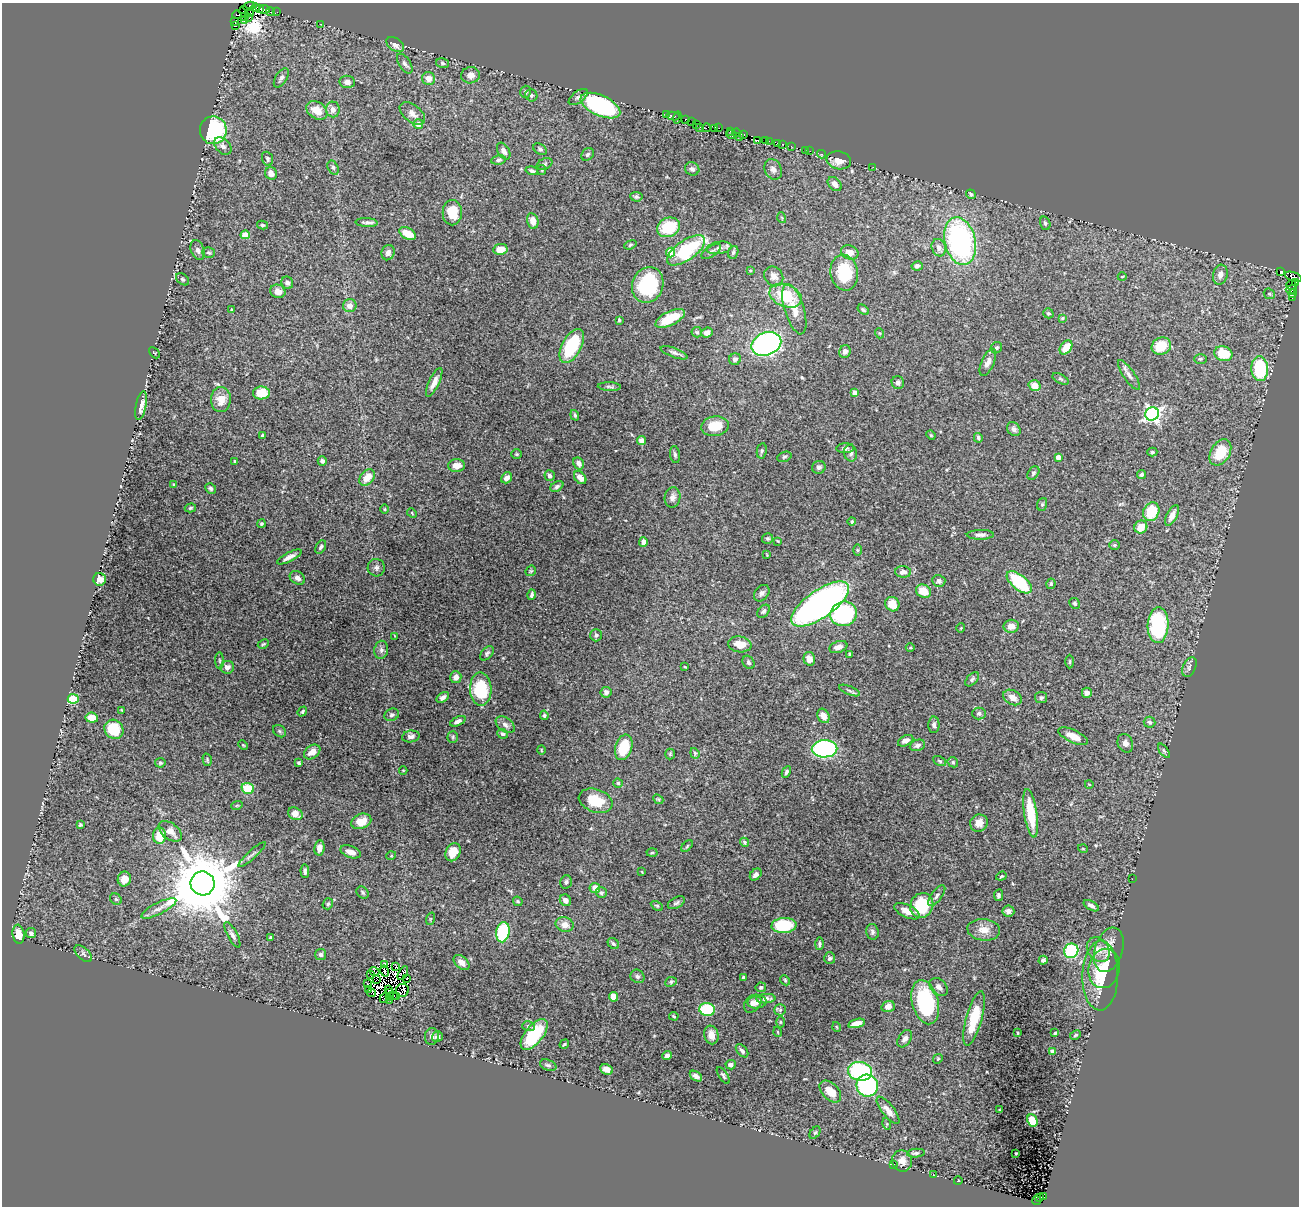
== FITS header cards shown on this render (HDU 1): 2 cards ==
NAXIS1  =                 1297
NAXIS2  =                 1204

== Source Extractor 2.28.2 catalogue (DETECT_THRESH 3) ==
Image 1297 x 1204 px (HDU 1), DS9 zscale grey, 1 PNG px = 1 image px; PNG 1301 x 1208 px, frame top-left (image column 1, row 1204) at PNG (2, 3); each listed source drawn as its Kron ellipse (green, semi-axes under 4 px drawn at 4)
Background 0.0674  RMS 0.0062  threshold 0.0187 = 3 sigma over >= 5 px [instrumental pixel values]
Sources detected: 436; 15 with non-positive FLUX_AUTO (blend fragments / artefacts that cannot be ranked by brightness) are neither listed nor drawn; the other 421 listed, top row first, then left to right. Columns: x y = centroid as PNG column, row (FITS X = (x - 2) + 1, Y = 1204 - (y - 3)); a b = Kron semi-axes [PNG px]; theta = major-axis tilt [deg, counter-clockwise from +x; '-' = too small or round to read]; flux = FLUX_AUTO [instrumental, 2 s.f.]
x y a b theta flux
249 6 6 4 27 180
256 8 4 3 - 79
260 9 3 2 - 79
264 10 5 3 - 31
244 11 5 3 - 41
250 12 4 3 - 21
270 12 4 3 - 80
277 12 2 2 - 1.7
237 15 4 3 - 170
244 16 3 2 - 38
248 18 3 2 - 41
245 21 4 2 - 75
235 22 3 2 - 44
321 24 3 3 - 0.25
235 25 4 2 - 7.8
395 45 10 6 -36 2.1
442 63 6 5 - 0.73
405 64 11 5 -57 1.3
470 75 9 8 - 2.6
281 78 11 5 58 1.5
429 78 6 6 - 3.5
347 82 8 6 -7 1.8
526 92 6 5 - 0.91
531 95 6 5 - 0.87
578 97 11 5 38 1.3
600 106 21 10 -24 58
333 109 8 7 - 2.3
317 110 11 8 -33 6.4
412 114 15 8 -39 2.5
666 114 3 2 - 10
673 116 6 3 -10 14
678 118 6 3 76 5.6
685 119 3 3 - 18
692 121 3 2 - 15
418 124 5 5 - 2.8
696 124 3 2 - 22
700 127 2 2 - 3
706 128 4 3 - 47
714 128 4 3 - 120
719 128 2 2 - 1.6
213 130 14 13 - 35
730 131 3 2 - 29
736 132 4 3 - 27
743 134 3 2 - 42
732 135 6 2 -20 9.2
740 137 3 3 - 28
757 140 2 2 - 5.6
765 141 3 2 - 8.6
769 141 2 2 - 29
777 143 4 3 - 8.5
783 144 3 3 - 160
223 146 10 7 -45 1.8
791 146 3 2 - 1.3
540 149 7 5 -35 0.97
805 150 2 2 - 1.6
504 151 9 5 -61 1.7
810 151 2 2 - 1.3
588 154 7 5 44 1.1
821 154 4 3 - 3.5
267 159 7 5 -69 1
498 160 7 4 7 0.87
839 160 12 9 -11 4.1
544 164 8 5 27 0.93
873 167 2 2 - 0.32
333 168 7 5 -63 0.97
692 169 7 6 - 1.3
773 169 11 8 -64 2.1
542 170 5 4 - 0.49
532 171 6 4 -15 1.1
271 173 6 6 - 2.6
835 184 8 6 -45 2.4
971 194 5 4 - 0.93
636 197 6 5 - 0.8
452 213 12 9 -90 9.1
782 218 5 3 - 0.39
533 221 8 5 -77 3.5
367 222 11 4 -3 1.2
1045 223 7 5 -71 0.96
262 225 5 4 - 0.6
669 227 12 9 24 16
408 234 9 5 -27 7.7
245 235 4 4 - 8
960 241 24 15 -77 86
630 245 6 4 21 0.63
719 248 12 6 9 1.9
939 248 9 7 -71 2
500 249 7 5 10 4
198 250 10 6 -69 1.4
686 250 22 10 35 34
711 251 11 5 34 1.1
209 252 6 5 - 0.72
733 252 6 5 - 0.74
850 252 9 6 -22 3.3
388 253 8 6 73 1.8
671 253 5 4 - 9.3
917 266 6 4 12 1.2
750 270 3 2 - 0.32
1281 271 3 3 - 91
844 273 18 13 -81 18
1220 275 10 7 75 2.7
774 276 10 9 - 2.4
1122 277 4 3 - 0.3
1293 277 9 4 -19 57
183 279 7 5 -39 0.69
1295 282 4 3 - 38
287 283 6 5 - 1.4
648 285 18 15 69 28
1291 285 5 4 - 36
1291 289 5 3 - 65
278 291 7 6 - 3.4
1269 294 6 5 - 0.68
1293 294 4 3 - 12
785 296 17 11 -22 16
1292 298 3 2 - 3.5
350 306 7 6 - 2.8
232 309 3 2 - 0.38
794 309 26 9 -73 6.5
863 310 6 4 -36 0.58
1048 313 5 4 - 0.73
670 318 16 7 26 12
1062 318 4 3 - 0.47
619 320 4 3 - 0.51
697 332 5 5 - 0.64
707 332 6 5 - 2.6
879 333 5 3 - 0.38
766 344 15 11 23 110
572 346 19 9 62 23
1161 346 10 8 28 11
1066 347 8 5 54 6.2
996 348 6 5 - 0.7
845 351 6 5 - 1.4
154 353 6 2 -45 0.33
674 353 14 4 -20 1.4
1223 354 9 7 -19 12
735 359 6 5 - 1.2
1200 359 6 5 - 0.7
988 362 14 6 66 2.6
1260 369 12 8 -86 32
1129 375 17 5 -55 1.9
1061 379 9 4 -27 0.72
434 382 15 5 64 2.8
898 383 6 6 - 1.3
1035 386 6 5 - 3.9
609 387 11 3 -2 0.76
261 393 8 6 2 8
855 393 4 4 - 3.1
221 399 12 10 89 5.1
141 406 14 5 79 3.5
1152 414 7 6 - 110
575 415 5 3 - 0.65
715 426 14 9 8 8.9
1014 429 7 6 - 1.3
931 435 5 4 - 0.43
263 436 4 3 - 1.5
978 438 5 3 - 0.77
642 441 4 4 - 3.2
845 448 9 5 4 1.2
762 451 8 5 80 0.7
1152 452 5 4 - 0.63
1220 452 14 9 58 13
851 453 8 6 -77 1.4
517 454 5 4 - 0.49
675 455 8 5 -82 0.95
784 457 7 4 19 0.76
1058 457 4 4 - 2.7
235 461 4 3 - 0.58
322 461 5 4 - 1.2
579 463 6 5 - 2
457 466 8 6 2 3.9
819 467 7 6 - 1.3
1033 473 7 5 54 0.77
1141 474 4 3 - 0.77
550 476 5 5 - 1.6
367 478 9 6 48 5.6
507 478 6 5 - 1.9
580 478 7 5 -49 2.9
174 485 4 4 - 0.37
557 486 7 4 33 0.99
211 488 5 5 - 0.85
672 497 10 8 81 1.9
1042 504 6 5 - 0.66
190 508 6 4 17 0.56
385 509 4 3 - 0.33
1151 512 10 7 64 16
412 513 5 3 - 0.41
1172 515 11 5 62 3.1
852 521 4 4 - 0.66
261 524 4 4 - 0.55
1141 527 7 6 - 5.7
980 535 13 5 0 1.7
767 538 5 5 - 0.74
778 541 4 2 - 0.32
643 542 5 4 - 2
1114 545 5 5 - 0.65
321 547 7 5 63 0.8
857 550 6 4 -89 0.54
767 555 4 2 - 0.27
289 557 13 4 27 2.3
376 568 9 8 - 1.5
531 571 6 4 44 0.48
903 572 8 5 -3 2.2
297 578 8 6 -31 1.8
100 579 6 6 - 3.2
939 581 6 6 - 1.3
1019 582 15 7 -39 23
1051 584 5 4 - 0.79
923 591 8 6 -28 5.8
762 593 9 6 52 1.5
532 595 5 3 - 0.96
1074 603 6 5 - 0.69
820 604 34 14 35 170
892 604 7 7 - 5.4
763 611 7 5 49 0.93
844 614 13 12 - 50
1158 625 18 10 89 35
1011 626 8 6 9 4
961 628 5 3 - 0.31
596 635 6 5 - 0.97
395 636 4 2 - 0.32
263 644 6 4 27 0.51
740 644 11 8 -8 5.8
838 647 9 5 19 2.6
910 648 4 3 - 0.44
381 650 9 7 81 1.5
487 653 8 5 48 0.98
850 654 3 3 - 0.65
809 659 7 5 -74 3.2
220 661 8 4 -89 0.62
748 662 7 5 -58 1.1
1070 662 7 3 89 0.48
227 667 7 6 - 2.1
685 667 3 2 - 0.33
1189 667 10 6 65 1.5
456 677 6 5 - 2.4
972 679 8 5 46 0.93
481 689 16 10 -88 22
850 691 11 4 -23 0.93
606 692 5 5 - 1.2
1087 693 5 5 - 2
443 697 7 4 35 1.4
1013 697 10 7 -27 2.8
1041 698 6 5 - 0.82
73 699 5 4 - 20
122 710 3 2 - 0.34
302 711 5 4 - 0.56
979 713 7 6 - 1.2
392 715 7 6 - 1.3
544 715 5 3 - 0.67
823 716 7 5 -63 3.8
92 718 6 5 - 5.6
458 721 8 4 26 1.4
1150 722 6 5 - 0.9
505 725 10 7 -37 1.9
934 725 8 5 -89 1.3
114 729 10 9 - 13
279 731 7 5 -37 0.77
503 734 5 4 - 0.94
411 736 9 6 8 1.3
1073 736 16 6 -25 4.3
453 737 6 5 - 0.66
906 741 8 5 28 2.2
1125 743 9 7 -66 2.2
243 745 5 3 - 0.44
917 745 8 5 19 1.6
624 747 13 8 73 14
824 749 13 8 2 72
541 750 5 3 - 0.37
1164 751 8 4 -54 0.73
312 752 9 6 36 3.4
695 753 5 4 - 0.53
670 754 5 5 - 0.6
207 760 6 4 -73 0.57
940 761 7 4 -28 0.59
953 762 5 4 - 0.61
160 763 5 4 - 0.65
299 763 4 3 - 0.67
403 770 4 3 - 0.31
786 772 6 4 64 0.89
618 783 5 4 - 0.62
1089 784 4 2 - 0.28
248 788 6 5 - 12
658 799 5 4 - 0.48
596 801 17 11 -19 11
237 805 6 3 19 0.42
1031 813 24 6 -81 15
295 814 8 6 -27 4.6
361 821 10 7 21 6
979 823 9 8 - 3.5
80 825 4 4 - 0.55
170 831 13 8 -38 3.8
160 836 8 6 87 8.3
744 842 5 4 - 0.68
687 846 7 4 46 0.58
319 848 7 5 81 2.9
1083 849 5 3 - 0.37
351 852 10 5 -20 2.8
453 852 9 7 66 5.1
652 853 5 3 - 0.42
252 854 18 3 42 1.3
391 856 5 3 - 0.34
305 871 7 4 -87 1.1
642 872 4 3 - 0.3
756 875 7 5 46 1.5
1001 876 5 4 - 0.53
124 879 7 6 - 4.1
1132 879 2 2 - 0.18
566 882 7 5 78 1.1
202 883 12 12 - 4300
595 888 5 5 - 3.8
363 892 7 5 -47 0.81
601 893 5 5 - 1.1
998 895 6 4 79 0.91
937 896 12 5 54 1.3
116 899 6 5 - 0.7
565 900 6 5 - 2.2
518 901 5 4 - 0.57
676 903 9 5 29 1
328 904 6 5 - 0.74
922 905 13 11 65 20
657 906 6 4 -28 0.63
1091 906 8 4 -31 1.4
159 908 19 6 27 3
907 911 14 6 -26 3.9
1008 911 6 5 - 1.9
430 919 6 4 72 0.5
565 925 9 7 -14 3.4
784 925 12 7 4 22
984 930 16 10 -6 4.7
503 932 10 6 79 30
872 932 8 6 -76 1.2
31 933 5 5 - 1.4
18 934 9 6 -82 5.7
232 935 14 5 -62 1.5
271 938 3 3 - 0.95
613 944 6 5 - 0.8
819 944 6 4 89 0.87
1098 950 13 10 -54 3.4
1109 950 23 14 73 6.2
1071 951 7 7 - 29
83 954 11 5 -43 1.1
321 955 5 5 - 1
830 958 6 5 - 0.96
1043 960 4 4 - 1
462 963 9 6 -41 2.4
384 965 4 2 - 1.7
396 966 2 2 - 0.79
1104 968 20 15 76 9.8
385 971 5 3 - 1.7
374 972 5 2 - 0.19
403 973 7 4 60 0.24
371 974 3 2 - 0.5
1100 975 35 18 89 17
637 976 7 6 - 0.96
743 977 3 3 - 0.76
407 978 3 2 - 0.32
377 979 2 2 - 0.58
785 980 5 4 - 0.54
671 982 6 5 - 0.78
368 984 2 2 - 2.7
761 987 5 5 - 0.8
939 987 10 7 -44 2
369 989 3 2 - 1.3
388 990 3 2 - 0.12
402 990 6 6 - 3.9
372 993 4 3 - 3.6
390 993 2 2 - 0.65
393 995 3 2 - 0.5
390 997 3 2 - 0.19
397 997 3 2 - 0.57
614 997 5 4 - 3.8
384 998 5 2 - 0.12
766 999 9 4 5 1.7
390 1000 3 2 - 0.98
757 1002 9 6 9 2.2
925 1002 22 13 -76 38
753 1004 10 7 47 2.5
888 1007 7 5 18 2
707 1009 8 6 -10 26
780 1010 6 5 - 0.87
674 1016 5 3 - 0.57
974 1018 28 8 75 13
780 1022 5 3 - 0.46
856 1023 8 4 14 3.7
528 1026 6 5 - 0.85
837 1027 5 3 - 0.32
778 1032 5 3 - 0.32
1018 1033 3 2 - 0.32
1055 1033 3 3 - 0.45
534 1034 18 9 51 22
711 1035 9 7 -79 4.2
1075 1035 6 4 28 0.53
432 1036 8 7 - 1.3
437 1037 5 5 - 1
905 1039 9 6 56 1.7
564 1044 5 3 - 0.54
742 1051 8 4 -49 1.2
1052 1051 4 4 - 0.93
667 1056 5 4 - 1.6
938 1059 5 4 - 0.46
548 1065 8 5 -21 1.1
731 1065 5 5 - 0.99
606 1069 6 5 - 2.5
860 1071 12 9 -11 39
723 1075 10 4 -56 0.73
696 1076 7 4 -34 1.6
867 1086 11 11 - 47
830 1091 13 8 -45 5.4
888 1110 17 6 -52 3.4
999 1110 3 2 - 0.3
1032 1121 6 5 - 13
887 1124 6 3 -73 0.51
815 1133 7 4 53 0.63
916 1153 9 4 6 0.97
1016 1153 3 2 - 0.42
902 1161 11 10 - 3
893 1165 3 2 - 0.39
933 1175 2 2 - 0.2
958 1181 4 3 - 0.3
1043 1196 3 2 - 2
1040 1198 3 2 - 1.1
1037 1201 4 3 - 1.1
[15 non-positive-flux detections neither listed nor drawn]